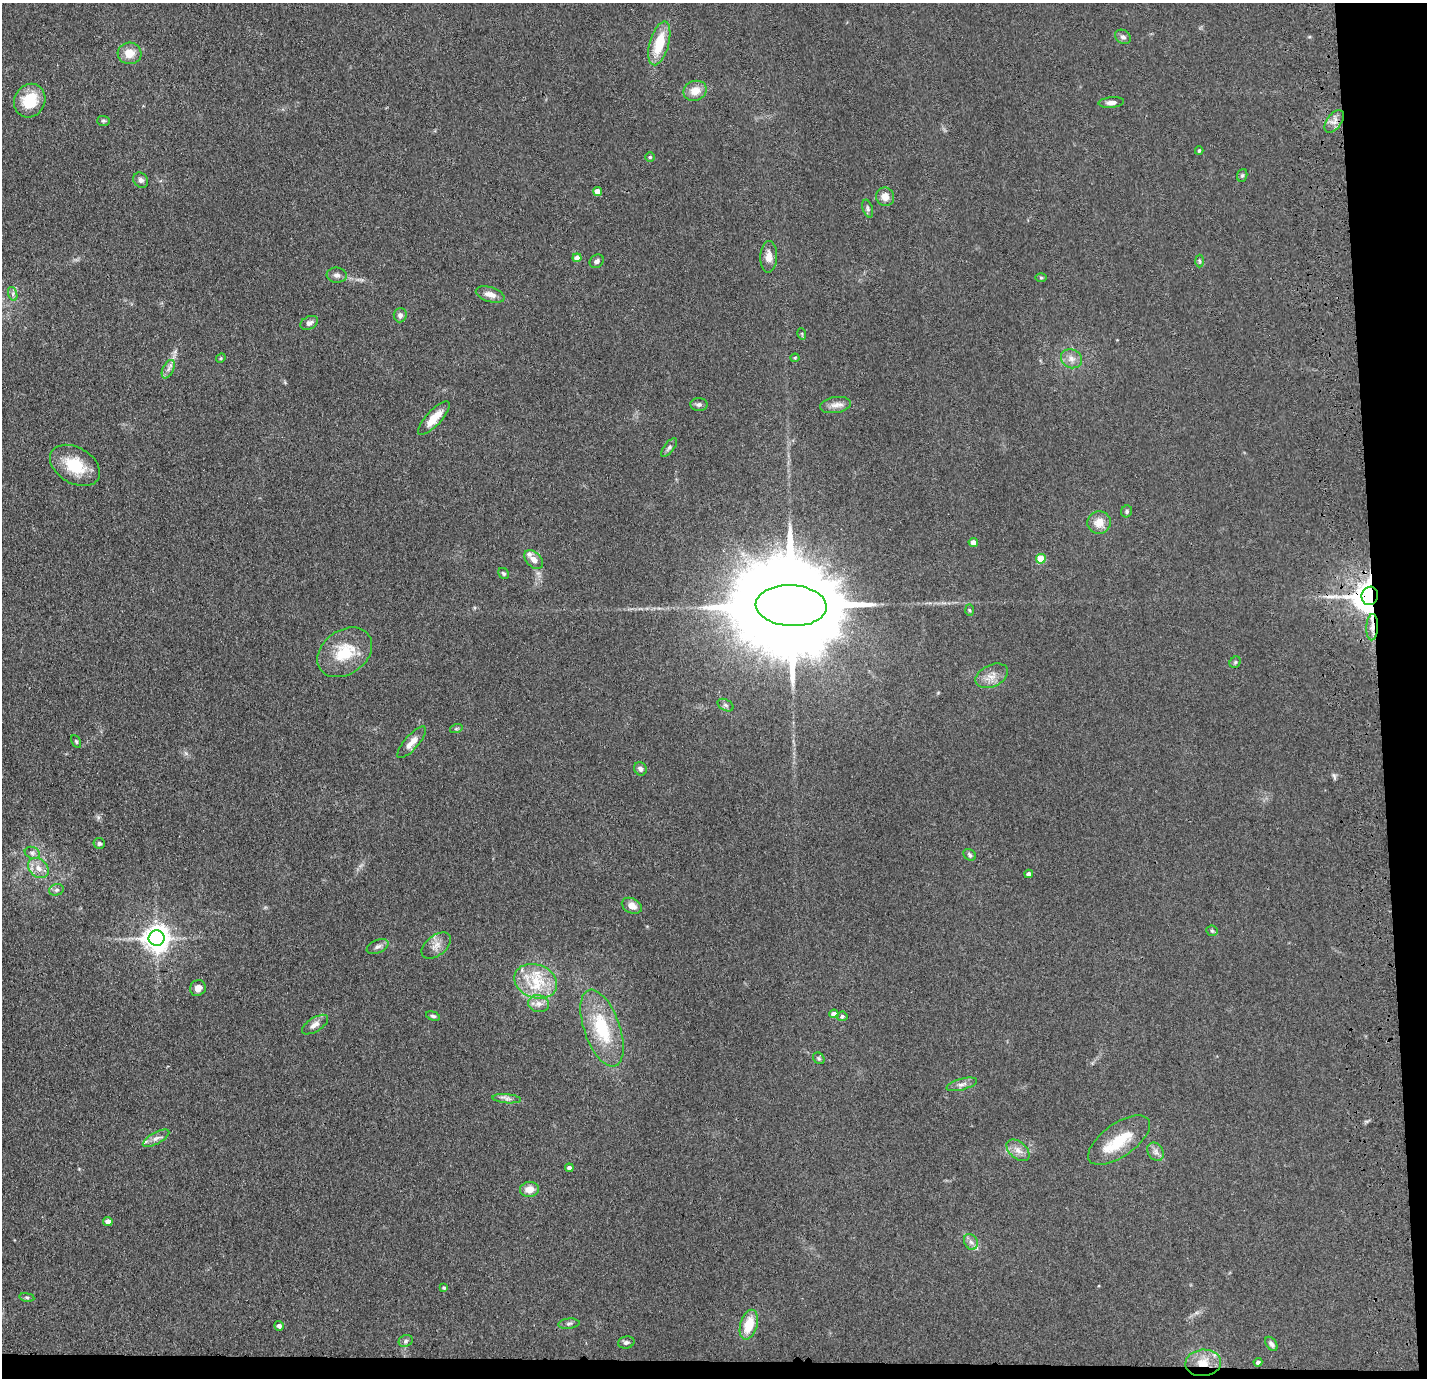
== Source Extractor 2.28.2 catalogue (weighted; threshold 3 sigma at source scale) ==
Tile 9 of 3 x 3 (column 3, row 3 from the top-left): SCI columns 2967-4391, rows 98-1473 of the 4506 x 4324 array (HDU 1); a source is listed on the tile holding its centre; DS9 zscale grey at full resolution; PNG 1429 x 1380 px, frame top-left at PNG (2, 3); each listed source drawn as its Kron ellipse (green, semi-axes under 4 px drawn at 4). Shown black and unused: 5% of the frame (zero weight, under 3 of 4 exposures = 6% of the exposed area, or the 3 px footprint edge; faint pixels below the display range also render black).
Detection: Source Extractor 2.28.2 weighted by HDU 2 'WHT'; one run over the whole footprint, this tile lists its part. Background 0.0671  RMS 0.0078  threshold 0.0351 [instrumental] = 3 sigma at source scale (4.5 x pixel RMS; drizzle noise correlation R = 1.50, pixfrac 1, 0.05/0.05 arcsec/px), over >= 5 px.
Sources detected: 99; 1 long thin detection or spike segment (spike, bleed or trail) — neither listed nor drawn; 5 inside a brighter listed object's ellipse — not listed separately; the other 93 listed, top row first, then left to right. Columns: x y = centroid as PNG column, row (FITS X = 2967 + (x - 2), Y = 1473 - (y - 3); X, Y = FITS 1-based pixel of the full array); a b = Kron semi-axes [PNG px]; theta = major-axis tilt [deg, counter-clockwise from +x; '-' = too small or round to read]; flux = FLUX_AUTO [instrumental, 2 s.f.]
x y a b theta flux
1123 37 8 6 -33 2.5
659 43 22 9 74 26
129 53 12 10 3 9.5
695 91 12 9 22 9.4
30 101 17 15 62 25
1111 102 13 5 5 3.8
103 121 6 5 - 1.3
1334 121 13 7 53 4.7
1199 151 4 3 - 0.97
650 157 5 5 - 1.1
1242 175 6 5 - 1.2
141 180 8 6 -48 2.6
598 191 4 4 - 11
885 197 9 9 - 6
868 208 9 5 -73 1.6
769 257 16 8 88 6.4
577 258 4 4 - 6
597 261 7 6 - 2.1
1199 261 6 4 -88 1.2
337 275 10 7 -5 3.3
1041 278 6 4 -1 0.84
13 294 7 4 -73 1.8
490 294 15 7 -17 6.1
400 315 7 6 - 2.9
309 323 9 6 26 2.7
802 334 6 3 -73 0.76
221 358 5 4 - 0.88
795 358 4 4 - 0.74
1071 359 11 9 -27 5.1
168 369 10 5 64 2.9
699 404 9 6 -3 2.3
835 405 15 8 9 5.3
434 418 22 7 47 13
669 447 11 5 52 2.2
75 465 27 18 -30 27
1127 511 6 5 - 1.5
1099 522 12 11 - 9
973 542 4 4 - 4.8
1041 559 5 4 - 21
534 560 11 7 -44 5.3
503 573 6 5 - 1.2
1370 596 9 8 - 1300
791 606 35 20 -3 29000
969 610 6 4 -88 0.99
1372 627 13 6 87 4.7
345 652 30 22 35 29
1235 662 6 5 - 1.1
992 676 17 11 25 8
725 705 8 5 -27 1.8
456 729 6 4 19 1
76 741 7 4 -63 1
412 742 20 7 49 7.1
640 769 7 6 - 2.3
99 843 5 5 - 1.6
32 853 8 6 -21 2.2
970 855 7 5 -37 1.6
38 868 11 8 -42 6.7
1029 874 4 4 - 3.3
56 890 7 5 17 1.9
632 906 10 7 -25 6.3
1212 931 6 5 - 1.3
156 938 8 7 - 820
436 946 17 10 38 6.6
378 947 11 6 23 2.9
536 981 22 16 -20 25
198 988 8 7 - 4.8
538 1004 10 8 -12 5
834 1014 4 4 - 6.6
433 1016 7 4 -15 1.5
842 1016 5 5 - 1.8
315 1025 15 7 32 4.5
602 1028 40 18 -71 44
819 1058 6 5 - 1.4
962 1084 16 5 14 3.7
507 1099 14 4 -4 3.1
156 1138 14 6 28 3.9
1119 1140 36 16 35 27
1018 1150 13 8 -41 5.5
1156 1152 10 7 -55 3.5
569 1168 4 4 - 2.6
529 1189 9 7 6 8.1
108 1221 5 4 - 4.9
971 1242 8 6 -60 2.9
444 1288 4 3 - 1.3
27 1297 8 4 -8 1.3
569 1324 10 5 6 2.1
749 1325 15 8 74 19
279 1326 5 4 - 2.4
406 1341 7 5 24 1.7
626 1342 8 6 13 2.1
1271 1344 8 5 -54 2.2
1258 1362 4 4 - 1.7
1203 1363 18 13 5 15
Overlapping masked pixels (flux is a lower limit): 3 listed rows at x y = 1370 596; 1372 627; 1203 1363